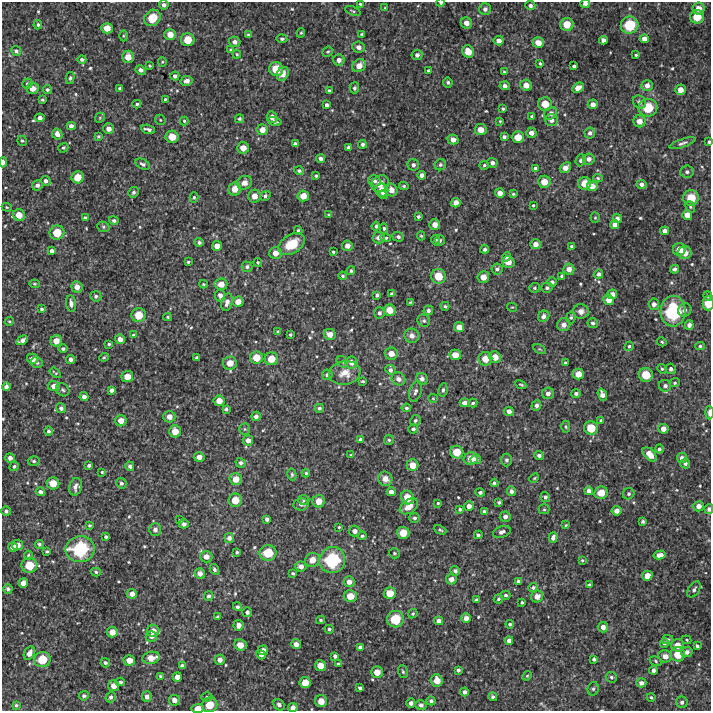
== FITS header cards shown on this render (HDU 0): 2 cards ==
NAXIS1  =                  709 /FITS: X Dimension
NAXIS2  =                  709 /FITS: Y Dimension

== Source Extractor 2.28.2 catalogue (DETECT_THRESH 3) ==
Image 709 x 709 px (HDU 0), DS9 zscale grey, 1 PNG px = 1 image px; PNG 713 x 713 px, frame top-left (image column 1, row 709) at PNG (2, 2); each listed source drawn as its Kron ellipse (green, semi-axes under 4 px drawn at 4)
Background 3510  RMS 230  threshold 697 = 3 sigma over >= 5 px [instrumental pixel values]
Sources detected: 555; of the 555, the 500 brightest by FLUX_AUTO listed and drawn (55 fainter detections omitted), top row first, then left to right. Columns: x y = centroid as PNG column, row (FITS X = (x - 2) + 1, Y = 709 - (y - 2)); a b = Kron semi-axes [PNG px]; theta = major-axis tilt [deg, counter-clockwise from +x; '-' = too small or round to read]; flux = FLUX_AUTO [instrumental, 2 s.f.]
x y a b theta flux
441 3 4 3 - 2.4e+04
585 3 5 4 - 6.9e+04
360 4 3 3 - 1.9e+04
164 5 5 5 - 5.5e+04
530 5 5 4 - 4.5e+04
385 8 4 4 - 1.7e+04
698 8 6 6 - 1.2e+05
485 9 6 6 - 5.7e+04
353 11 8 3 -22 2.1e+04
697 17 7 6 - 2.7e+05
152 18 9 7 48 3.8e+05
466 23 6 5 - 1.1e+05
567 24 6 6 - 2.3e+05
38 25 5 4 - 2.6e+04
630 25 9 8 - 5.1e+05
107 28 5 5 - 1.7e+05
301 33 5 4 - 2.1e+04
170 34 6 5 - 1.5e+05
362 34 3 3 - 2.1e+04
248 35 4 4 - 1.8e+04
123 36 5 3 - 1.8e+04
282 39 5 4 - 3.0e+04
644 39 4 4 - 8.6e+04
188 40 7 6 - 2.8e+05
603 40 4 4 - 5.9e+04
499 41 5 4 - 8.0e+04
235 42 6 5 - 6.0e+04
538 43 6 5 - 1.5e+05
358 47 6 5 - 7.9e+04
230 50 4 3 - 1.8e+04
16 51 5 4 - 3.8e+04
468 51 6 5 - 2.1e+05
328 52 5 4 - 2.5e+04
237 54 4 3 - 1.9e+04
417 55 5 5 - 5.9e+04
636 55 3 3 - 2.2e+04
128 57 6 6 - 1.6e+05
82 59 4 4 - 3.7e+04
339 60 5 5 - 8.0e+04
162 62 4 4 - 1.9e+04
540 63 4 3 - 2.3e+04
150 66 3 3 - 1.9e+04
359 66 7 6 - 1.5e+05
574 66 4 3 - 3.3e+04
276 69 7 7 - 3.1e+05
141 70 5 4 - 6.1e+04
428 70 3 3 - 2.5e+04
504 72 4 4 - 2.0e+04
283 74 7 5 65 1.3e+05
175 76 4 4 - 5.0e+04
70 78 6 4 76 2.9e+04
187 81 6 5 - 8.2e+04
448 82 5 4 - 3.6e+04
27 84 5 5 - 2.9e+04
526 85 6 5 - 1.2e+05
505 86 5 4 - 5.9e+04
647 86 5 5 - 8.4e+04
33 88 6 5 - 1.3e+05
120 88 4 3 - 4.0e+04
354 88 5 4 - 3.5e+04
578 88 6 4 29 1.3e+05
47 90 4 4 - 3.2e+04
680 90 5 5 - 1.2e+05
329 91 3 3 - 3.1e+04
165 99 3 3 - 2.0e+04
42 100 4 3 - 2.6e+04
639 102 7 6 - 5.5e+04
137 104 4 3 - 2.5e+04
545 104 7 6 - 2.4e+05
593 104 5 5 - 8.9e+04
327 105 4 4 - 4.6e+04
648 108 9 9 - 4.4e+05
503 109 3 3 - 2.6e+04
551 113 7 6 - 5.9e+04
532 116 4 3 - 2.2e+04
272 117 6 5 - 9.3e+04
40 118 4 4 - 6.2e+04
100 118 5 4 - 1.9e+04
239 119 4 4 - 3.0e+04
160 120 5 4 - 2.2e+04
551 120 6 6 - 7.7e+04
184 121 4 4 - 1.9e+04
274 121 7 4 -15 4.3e+04
500 121 4 4 - 1.9e+04
639 121 6 6 - 1.3e+05
71 126 4 4 - 6.6e+04
108 129 5 5 - 9.3e+04
148 129 7 3 -19 4.4e+04
262 130 6 5 - 1.3e+05
481 130 6 5 - 1.5e+05
531 133 5 5 - 9.1e+04
590 133 5 5 - 5.2e+04
57 134 6 5 - 8.9e+04
98 136 4 3 - 2.0e+04
172 137 6 6 - 2.1e+05
504 137 4 3 - 3.9e+04
518 137 6 6 - 2.1e+05
453 140 5 5 - 1.1e+05
22 141 5 4 - 2.2e+04
709 142 3 3 - 2.6e+04
682 143 13 4 19 5.0e+04
295 144 4 4 - 5.4e+04
362 144 4 4 - 4.0e+04
348 147 4 3 - 3.6e+04
63 148 5 4 - 2.6e+04
243 148 6 5 - 1.4e+05
321 159 4 4 - 5.5e+04
589 159 6 5 - 7.2e+04
581 160 6 5 - 4.5e+04
3 162 5 3 - 7.5e+04
492 163 5 5 - 6.0e+04
143 164 8 5 -26 4.4e+04
413 165 6 5 - 5.1e+04
440 165 6 5 - 3.6e+04
484 165 5 4 - 2.5e+04
535 168 4 4 - 2.8e+04
565 168 6 4 37 1.1e+05
299 171 5 4 - 3.7e+04
687 172 6 6 - 5.1e+04
422 175 4 4 - 7.1e+04
316 176 4 3 - 2.6e+04
78 177 6 6 - 2.2e+05
598 178 5 4 - 2.1e+04
46 181 5 5 - 5.2e+04
375 181 6 5 - 5.0e+04
544 182 6 6 - 1.8e+05
244 183 8 6 25 8.4e+04
584 183 6 6 - 2.0e+05
380 184 9 7 37 1.3e+05
641 184 5 4 - 5.4e+04
37 185 5 5 - 6.0e+04
404 186 4 3 - 2.3e+04
592 186 6 5 - 1.2e+05
235 189 7 6 - 1.7e+05
382 190 6 6 - 1.8e+05
391 190 6 6 - 1.2e+05
133 192 5 5 - 3.2e+04
500 193 5 4 - 9.3e+04
513 194 3 3 - 1.9e+04
383 195 4 4 - 4.5e+04
254 196 6 6 - 1.3e+05
265 196 5 4 - 3.6e+04
303 196 6 5 - 1.7e+05
194 197 5 4 - 2.3e+04
691 198 8 8 - 3.4e+05
456 203 4 4 - 1.1e+05
533 205 3 2 - 1.9e+04
7 207 5 4 - 1.9e+04
690 207 6 4 -69 2.8e+04
19 215 6 5 - 1.7e+05
329 215 4 3 - 3.1e+04
687 215 5 5 - 1.3e+05
418 216 4 3 - 3.6e+04
85 218 4 4 - 4.0e+04
595 218 5 4 - 2.0e+04
617 218 4 4 - 4.9e+04
114 220 5 4 - 4.0e+04
435 225 5 5 - 1.2e+05
615 225 4 4 - 8.2e+04
376 226 4 3 - 2.8e+04
103 227 6 5 - 2.4e+04
384 228 5 4 - 3.0e+04
298 230 4 3 - 2.3e+04
665 231 4 4 - 6.7e+04
57 233 7 7 - 3.0e+05
421 236 4 4 - 1.9e+04
398 237 6 5 - 4.4e+04
379 238 6 6 - 9.6e+04
386 238 5 4 - 2.6e+04
435 239 5 4 - 2.4e+04
439 241 6 5 - 4.1e+04
199 242 4 4 - 3.9e+04
291 244 14 9 32 3.7e+05
535 244 5 5 - 9.8e+04
217 246 5 5 - 1.3e+05
347 246 5 5 - 9.0e+04
572 247 4 3 - 4.0e+04
485 249 4 4 - 4.8e+04
679 249 6 6 - 1.6e+05
52 251 4 4 - 5.8e+04
333 252 3 3 - 2.3e+04
275 253 6 6 - 1.2e+05
685 253 7 6 - 1.6e+05
506 257 5 4 - 4.0e+04
188 262 3 3 - 2.0e+04
258 262 4 4 - 2.1e+04
508 262 6 6 - 1.5e+05
247 267 5 5 - 4.3e+04
497 269 5 5 - 4.9e+04
569 269 5 5 - 1.0e+05
674 269 4 4 - 4.8e+04
351 271 4 3 - 2.5e+04
598 274 5 4 - 5.1e+04
343 276 4 4 - 2.6e+04
438 276 7 7 - 2.8e+05
562 276 4 3 - 2.9e+04
483 277 6 6 - 1.4e+05
552 282 5 4 - 5.7e+04
34 284 5 4 - 2.1e+04
203 284 4 3 - 1.8e+04
221 284 6 5 - 1.5e+05
77 287 6 5 - 1.1e+05
535 288 5 5 - 2.4e+04
547 288 6 5 - 3.7e+04
392 294 4 4 - 5.2e+04
612 294 5 4 - 9.7e+04
220 295 6 5 - 7.9e+04
377 295 4 4 - 4.2e+04
96 296 5 5 - 3.8e+04
708 296 5 4 - 2.6e+04
609 300 5 5 - 1.2e+05
227 302 9 5 76 8.4e+04
238 302 5 5 - 1.2e+05
411 302 4 2 - 1.9e+04
71 303 8 5 -83 7.9e+04
708 303 7 5 90 2.5e+05
654 304 5 5 - 7.1e+04
445 306 4 4 - 2.4e+04
512 307 5 4 - 1.8e+04
42 309 4 3 - 3.0e+04
390 310 6 5 - 1.8e+05
428 310 5 4 - 4.6e+04
685 310 7 6 - 5.2e+04
581 311 8 7 - 8.6e+04
673 311 15 12 87 1.2e+06
380 313 5 5 - 3.7e+04
139 315 7 7 - 2.7e+05
544 316 6 5 - 7.0e+04
168 317 4 3 - 1.8e+04
571 317 6 4 80 2.6e+04
9 321 5 4 - 2.0e+04
424 321 6 6 - 3.3e+04
593 323 5 5 - 3.9e+04
564 325 7 6 - 9.1e+04
689 325 5 4 - 6.4e+04
459 327 5 5 - 1.3e+05
278 332 4 3 - 3.1e+04
330 334 6 5 - 1.3e+05
133 335 4 4 - 1.8e+04
290 335 3 3 - 2.1e+04
412 336 7 7 - 7.3e+04
120 339 5 5 - 9.5e+04
22 340 6 4 28 7.0e+04
56 341 6 5 - 1.5e+05
662 342 5 4 - 2.2e+04
109 344 3 3 - 2.4e+04
629 346 5 4 - 3.2e+04
700 346 5 4 - 2.9e+04
63 349 4 4 - 3.5e+04
539 349 7 3 -31 1.7e+04
391 353 6 6 - 1.4e+05
455 355 6 5 - 1.7e+05
104 357 5 3 - 2.7e+04
495 357 6 5 - 1.7e+05
197 358 3 3 - 3.1e+04
256 358 6 6 - 2.2e+05
32 359 5 5 - 1.1e+05
71 359 4 4 - 6.1e+04
271 359 6 6 - 2.3e+05
485 359 7 6 - 2.1e+05
342 362 6 5 - 2.7e+04
351 362 6 6 - 1.0e+05
37 363 6 5 - 3.2e+04
230 363 7 6 - 1.8e+05
565 363 3 3 - 2.1e+04
662 369 5 4 - 2.4e+04
671 369 5 5 - 4.6e+04
390 370 5 4 - 5.0e+04
55 373 6 2 -36 1.9e+04
345 373 16 12 10 1.9e+05
578 374 5 5 - 1.6e+05
327 375 5 5 - 5.3e+04
646 375 7 6 - 3.1e+05
127 376 6 5 - 1.6e+05
398 379 7 6 - 9.4e+04
422 379 6 5 - 6.9e+04
363 381 3 2 - 1.8e+04
675 383 5 4 - 2.4e+04
521 385 6 3 -27 2.1e+04
54 386 6 5 - 1.0e+05
665 386 6 6 - 6.1e+04
6 387 4 4 - 5.9e+04
63 390 7 6 - 3.5e+04
111 390 4 4 - 5.8e+04
443 390 7 4 82 3.4e+04
415 391 10 6 72 6.0e+04
548 393 6 5 - 8.1e+04
576 393 5 4 - 4.0e+04
602 395 6 4 -72 8.3e+04
84 397 4 4 - 6.7e+04
433 398 5 4 - 1.9e+04
219 401 5 5 - 1.5e+05
465 403 5 4 - 7.9e+04
473 403 4 3 - 2.7e+04
536 405 5 5 - 5.2e+04
61 408 5 4 - 5.8e+04
319 408 4 4 - 3.5e+04
406 408 5 4 - 3.3e+04
226 409 4 3 - 3.5e+04
509 411 5 4 - 7.7e+04
709 413 7 3 -89 7.8e+04
256 416 5 4 - 5.5e+04
169 417 6 6 - 1.1e+05
601 420 4 4 - 2.6e+04
121 421 5 5 - 1.4e+05
415 421 5 5 - 4.1e+04
566 427 6 4 -89 2.5e+04
591 428 7 6 - 3.0e+05
245 429 5 5 - 2.5e+04
413 429 5 4 - 3.5e+04
663 429 5 5 - 1.1e+05
48 431 4 4 - 3.1e+04
175 431 6 5 - 1.7e+05
360 439 4 3 - 2.8e+04
248 440 5 5 - 9.2e+04
389 440 5 5 - 2.9e+04
659 449 4 4 - 3.6e+04
457 452 6 6 - 2.5e+05
650 454 8 5 -46 1.8e+05
351 455 4 4 - 1.7e+04
539 455 5 4 - 5.3e+04
199 457 5 5 - 1.0e+05
10 458 5 4 - 6.6e+04
471 458 7 6 - 1.7e+05
682 458 5 5 - 7.7e+04
476 459 5 4 - 5.5e+04
506 460 6 5 - 3.4e+04
34 461 6 4 -3 3.0e+04
241 463 5 4 - 4.2e+04
685 463 5 5 - 4.2e+04
89 465 4 3 - 3.9e+04
413 465 6 6 - 1.7e+05
14 466 5 4 - 3.2e+04
130 466 5 4 - 4.3e+04
102 472 4 3 - 1.9e+04
306 473 4 4 - 2.5e+04
292 475 6 4 -77 2.3e+04
534 478 5 4 - 2.1e+04
236 479 6 6 - 1.6e+05
385 479 7 7 - 1.0e+05
53 483 6 6 - 2.2e+05
121 483 5 5 - 4.1e+04
494 483 4 4 - 3.3e+04
75 487 9 6 74 8.3e+04
511 491 5 4 - 5.6e+04
589 491 4 4 - 6.5e+04
40 492 4 4 - 5.8e+04
391 492 4 4 - 8.1e+04
480 492 4 4 - 4.6e+04
601 493 7 6 - 2.2e+05
629 494 6 5 - 3.2e+04
408 497 7 6 - 2.3e+05
545 497 5 4 - 4.2e+04
235 500 7 6 - 2.3e+05
303 500 6 5 - 2.8e+04
319 501 6 6 - 1.6e+05
499 502 3 3 - 2.6e+04
438 503 3 3 - 2.3e+04
301 504 8 6 8 5.3e+04
409 506 10 6 35 1.6e+05
469 506 5 4 - 7.7e+04
699 506 5 5 - 9.2e+04
460 509 4 3 - 3.3e+04
544 509 5 5 - 2.2e+04
709 509 5 4 - 4.9e+04
6 511 4 4 - 4.5e+04
484 511 3 3 - 3.3e+04
617 511 5 4 - 9.6e+04
505 517 5 5 - 6.5e+04
415 518 5 5 - 3.7e+04
267 519 4 4 - 5.3e+04
180 520 3 3 - 1.9e+04
643 521 3 3 - 2.4e+04
184 524 5 4 - 5.6e+04
89 525 3 3 - 2.2e+04
566 525 4 3 - 1.8e+04
339 527 3 3 - 1.7e+04
155 529 6 6 - 5.7e+04
440 530 6 3 -25 2.3e+04
354 531 6 5 - 7.7e+04
502 532 9 5 19 5.1e+04
403 533 6 6 - 2.3e+05
478 535 4 3 - 4.0e+04
362 536 4 4 - 2.7e+04
106 537 3 3 - 2.7e+04
553 537 5 4 - 6.6e+04
229 538 5 5 - 6.5e+04
39 544 4 4 - 3.1e+04
17 545 5 5 - 1.2e+05
13 547 5 4 - 8.2e+04
80 549 15 13 10 1.0e+06
47 551 3 3 - 2.2e+04
237 552 3 3 - 2.4e+04
268 553 8 7 - 3.8e+05
394 553 5 5 - 2.6e+04
28 555 4 3 - 1.9e+04
659 555 6 4 13 1.0e+05
206 557 6 6 - 1.1e+05
312 560 7 7 - 1.7e+05
332 560 13 12 - 9.0e+05
582 560 3 3 - 1.8e+04
29 565 8 7 - 3.3e+05
301 566 5 5 - 8.4e+04
214 569 5 4 - 3.5e+04
455 571 5 4 - 4.4e+04
96 572 5 4 - 2.6e+04
200 573 5 5 - 8.3e+04
293 573 4 3 - 2.7e+04
647 576 5 5 - 1.4e+05
451 579 5 5 - 9.8e+04
519 581 4 3 - 3.7e+04
349 582 5 5 - 9.5e+04
23 583 5 4 - 1.2e+05
589 585 3 3 - 2.4e+04
533 587 5 4 - 3.6e+04
8 589 5 4 - 3.6e+04
694 589 9 5 56 4.5e+04
390 593 6 6 - 2.2e+05
132 594 5 5 - 8.8e+04
506 595 5 4 - 3.5e+04
209 596 5 4 - 3.6e+04
350 596 6 6 - 2.0e+05
537 597 6 6 - 1.2e+05
498 599 5 4 - 3.0e+04
476 600 4 3 - 3.1e+04
522 602 3 3 - 2.3e+04
237 607 5 4 - 3.2e+04
247 612 5 5 - 5.4e+04
413 614 5 4 - 2.2e+04
217 617 3 3 - 2.7e+04
466 618 5 5 - 9.1e+04
395 619 8 8 - 4.3e+05
321 620 4 3 - 2.7e+04
439 621 4 4 - 7.7e+04
510 624 4 4 - 2.8e+04
238 625 5 5 - 8.8e+04
603 627 5 5 - 9.1e+04
329 629 4 4 - 3.3e+04
153 631 6 6 - 1.1e+05
112 632 5 5 - 1.4e+05
151 636 6 5 - 7.5e+04
509 640 4 4 - 6.6e+04
667 640 6 4 13 4.0e+04
686 640 5 4 - 1.8e+04
664 643 4 4 - 3.6e+04
296 644 5 4 - 8.2e+04
240 645 6 5 - 1.8e+05
677 645 6 6 - 1.6e+05
697 646 4 3 - 3.6e+04
360 647 4 3 - 4.8e+04
263 650 5 5 - 1.1e+05
687 652 6 5 - 6.9e+04
29 653 7 5 60 1.1e+05
678 654 7 7 - 2.6e+05
261 655 5 4 - 6.9e+04
335 656 4 4 - 4.8e+04
665 656 7 6 - 1.0e+05
151 658 9 6 10 1.8e+05
42 659 8 7 - 3.6e+05
594 659 3 3 - 3.7e+04
129 660 6 5 - 1.4e+05
220 660 5 5 - 8.7e+04
656 661 6 4 -30 2.6e+04
105 663 5 4 - 3.3e+04
338 664 3 3 - 3.5e+04
182 666 4 4 - 4.3e+04
320 666 5 5 - 1.7e+05
458 670 4 3 - 3.3e+04
653 670 4 4 - 5.6e+04
377 672 6 6 - 1.6e+05
403 672 6 5 - 2.8e+04
527 676 5 4 - 1.8e+04
161 677 4 4 - 5.0e+04
177 677 5 4 - 1.1e+05
611 677 5 5 - 3.5e+04
437 680 6 5 - 1.7e+05
120 682 4 4 - 4.5e+04
305 683 5 5 - 2.0e+05
641 683 5 4 - 6.6e+04
114 686 5 5 - 1.2e+05
360 688 4 3 - 3.4e+04
593 689 7 5 75 3.0e+04
464 692 4 4 - 5.9e+04
84 696 5 4 - 3.6e+04
147 696 5 5 - 7.1e+04
111 697 5 5 - 4.9e+04
207 697 5 5 - 2.6e+04
493 697 4 4 - 3.3e+04
651 697 4 3 - 2.4e+04
174 700 5 5 - 9.3e+04
321 701 6 6 - 1.6e+05
431 701 4 4 - 4.2e+04
682 702 6 5 - 4.8e+04
411 703 4 4 - 5.9e+04
16 705 4 4 - 2.3e+04
210 705 8 7 - 2.9e+05
279 705 6 5 - 4.7e+04
421 705 5 5 - 5.7e+04
293 708 5 4 - 7.5e+04
198 709 6 4 7 1.7e+05
At the frame edge (FLAGS 8, measured only in part): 10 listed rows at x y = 441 3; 585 3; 709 142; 3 162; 708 303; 709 413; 709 509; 321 701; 293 708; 198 709
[55 fainter detections neither listed nor drawn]

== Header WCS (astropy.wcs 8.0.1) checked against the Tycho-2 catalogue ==
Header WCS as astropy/WCSLIB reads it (CRVAL/CRPIX/CD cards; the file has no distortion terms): RA---TAN/DEC--TAN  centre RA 03:05:22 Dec +31:30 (46.34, +31.50 deg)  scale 1.7 arcsec/px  FOV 20.1' x 20.1'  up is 0 deg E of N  parity normal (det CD < 0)
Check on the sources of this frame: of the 60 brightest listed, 3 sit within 2.6 arcsec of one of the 3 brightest Tycho-2 stars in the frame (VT <= 11.31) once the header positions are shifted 0.95 arcsec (0.35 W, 0.88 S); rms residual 1.01 arcsec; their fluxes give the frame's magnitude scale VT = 26.19 - 2.5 log10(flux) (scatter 0.20 mag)
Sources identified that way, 3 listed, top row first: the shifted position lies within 2.6 arcsec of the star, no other Tycho-2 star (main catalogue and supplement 1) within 5.2 arcsec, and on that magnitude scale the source's flux lands within +1.5 / -3 mag of the star's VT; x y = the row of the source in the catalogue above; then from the Tycho-2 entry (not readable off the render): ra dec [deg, ICRS J2000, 3 dp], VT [Tycho-2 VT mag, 2 dp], TYC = Tycho-2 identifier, HIP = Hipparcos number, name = IAU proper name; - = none
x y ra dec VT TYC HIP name
673 311 46.166 +31.519 11.21 2339-658-1 - -
80 549 46.495 +31.409 10.99 2339-1065-1 - -
332 560 46.355 +31.403 11.31 2339-545-1 - -